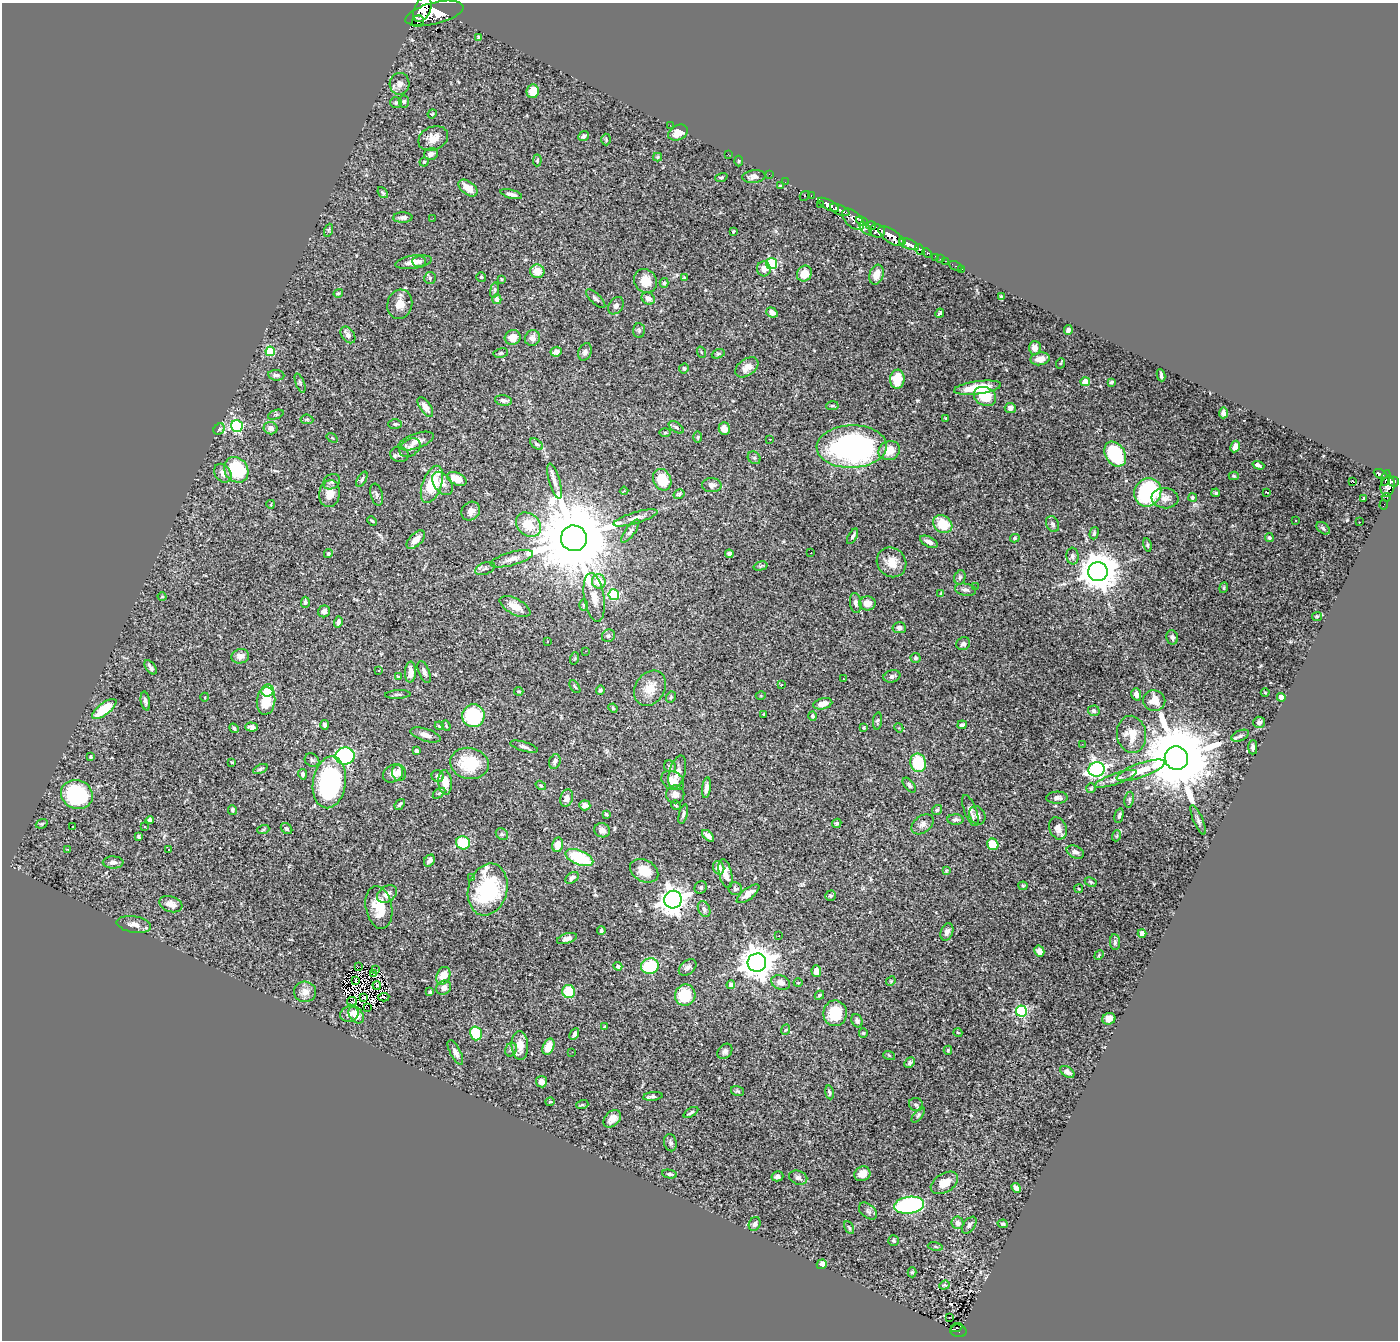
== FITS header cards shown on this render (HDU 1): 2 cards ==
NAXIS1  =                 1396
NAXIS2  =                 1338

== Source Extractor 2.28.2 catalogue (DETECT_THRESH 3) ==
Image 1396 x 1338 px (HDU 1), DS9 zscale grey, 1 PNG px = 1 image px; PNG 1400 x 1342 px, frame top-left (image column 1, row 1338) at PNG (2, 3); each listed source drawn as its Kron ellipse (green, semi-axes under 4 px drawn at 4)
Background 1.1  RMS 0.025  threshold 0.0745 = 3 sigma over >= 5 px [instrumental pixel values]
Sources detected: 430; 1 with non-positive FLUX_AUTO (blend fragments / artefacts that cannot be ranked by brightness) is neither listed nor drawn; the other 429 listed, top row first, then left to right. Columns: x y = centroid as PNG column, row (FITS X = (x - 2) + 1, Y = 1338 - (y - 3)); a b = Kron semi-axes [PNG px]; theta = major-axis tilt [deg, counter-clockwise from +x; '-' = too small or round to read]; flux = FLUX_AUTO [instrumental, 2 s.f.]
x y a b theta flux
422 9 13 8 67 3200
434 13 30 10 14 6000
418 21 6 5 - 290
479 37 4 4 - 3.1
399 84 11 10 - 9.3
533 91 7 6 - 30
404 101 6 5 - 2.8
396 103 6 5 - 3.2
432 114 5 3 - 1.7
670 125 2 2 - 4.4
678 133 10 7 26 19
583 136 6 4 39 3.5
433 138 15 11 24 17
606 140 6 4 -88 2.7
431 154 7 6 - 6.7
728 154 2 2 - 5.1
658 157 4 4 - 1.9
537 160 6 4 88 2.3
739 161 5 3 - 1.5
424 162 4 4 - 2.1
769 174 2 2 - 13
721 177 6 4 18 2.2
754 177 11 6 6 6.7
785 182 2 2 - 2.6
780 186 3 3 - 1.9
468 188 11 6 -39 18
383 193 6 4 -50 2.5
511 194 11 4 -15 6.8
811 195 3 2 - 31
805 196 5 3 - 96
820 205 2 2 - 14
828 205 12 5 -29 1800
840 210 10 5 -25 1300
403 218 10 5 1 5.4
433 218 3 2 - 1.4
853 219 13 7 -44 990
862 221 6 4 -25 690
871 225 5 4 - 300
866 229 8 3 -47 150
329 230 6 4 71 2.6
733 231 3 3 - 1.6
877 231 8 6 -13 1100
891 236 14 6 -35 2100
902 242 3 2 - 240
909 244 10 5 -21 1800
920 249 6 3 -54 360
927 253 5 3 - 150
935 257 4 3 - 82
940 259 2 2 - 11
419 261 7 5 -4 5.3
946 261 3 2 - 24
414 262 18 6 8 15
771 264 5 5 - 160
956 266 7 3 -25 31
764 269 7 7 - 9.7
962 269 2 2 - 6.5
537 271 7 6 - 20
804 274 8 7 - 21
876 275 10 7 71 18
481 277 5 5 - 2.5
684 277 3 3 - 1.4
430 278 6 6 - 3.2
501 279 4 2 - 1.3
645 281 12 11 - 23
664 283 5 4 - 2.8
494 290 8 4 81 2.8
338 293 5 4 - 2.2
1001 297 4 2 - 2.2
497 299 5 4 - 7.7
596 299 12 5 -44 4.2
648 299 7 5 -32 10
400 304 15 12 74 17
616 306 9 6 56 6.1
772 312 6 4 -37 7.7
940 313 5 3 - 3.2
1068 330 5 4 - 5.1
639 331 7 5 -87 3.8
348 335 9 6 -52 8.8
513 337 8 7 - 17
532 338 8 7 - 8.8
1035 348 7 6 - 12
270 351 5 4 - 67
556 352 6 4 27 7.5
585 352 9 6 69 5.7
701 352 5 3 - 1.5
501 353 7 5 11 3
718 354 7 4 19 2.6
1040 359 9 6 11 15
1061 363 5 3 - 1.6
747 367 13 8 34 14
684 368 5 5 - 3.8
276 375 8 5 -6 4.7
1161 375 6 2 -81 3.5
897 379 9 7 84 43
1085 382 4 4 - 28
1111 382 4 3 - 2.5
300 383 10 4 -69 3.4
978 388 24 6 7 47
985 396 12 9 -27 43
503 400 8 5 -9 5.7
832 406 6 4 4 2.4
425 407 11 5 -57 13
1010 408 5 5 - 6.4
1223 413 5 4 - 5.4
276 415 8 2 21 1.8
945 418 4 2 - 1.3
307 419 6 4 -6 2.6
395 424 7 4 -2 2.8
237 426 6 5 - 190
676 427 8 4 -34 3.6
271 428 7 6 - 7.7
219 429 6 5 - 2.9
724 429 6 5 - 14
665 432 6 4 1 2
698 437 5 3 - 2.1
332 438 6 3 -35 1.5
770 439 3 2 - 4.6
416 441 18 7 19 14
536 444 7 4 -37 3.2
852 446 35 21 2 440
1235 447 6 4 62 7.9
410 448 11 8 35 9.1
889 451 11 9 23 26
399 454 9 7 -13 4.9
1115 454 13 9 -58 120
754 458 7 6 - 3.7
1258 465 6 3 -18 4.8
236 470 13 11 -55 110
223 473 10 8 -53 11
1381 474 7 3 -26 240
1234 476 5 4 - 1.9
1386 478 8 3 73 350
362 479 8 4 60 3.2
457 479 10 6 -26 26
662 480 11 8 -64 46
554 481 18 5 -74 9.9
332 482 9 7 33 5.4
1353 482 4 2 - 7
1393 482 5 5 - 500
442 483 13 8 -53 11
432 484 19 9 70 68
712 485 10 7 -1 7.4
1388 486 10 7 81 770
624 491 4 3 - 1.3
1148 492 14 13 - 180
1267 492 3 2 - 1.6
1216 493 4 3 - 2.8
330 494 13 10 80 18
679 494 6 5 - 3
377 495 11 6 -76 4.9
1193 497 4 4 - 2.6
1386 497 5 4 - 63
1165 498 13 10 -6 12
1364 499 3 3 - 1.9
271 504 4 2 - 1.1
1384 505 5 2 - 18
471 511 10 8 47 13
635 518 23 5 17 11
1295 520 3 2 - 1.6
372 521 5 3 - 2
1359 522 3 2 - 1.2
943 524 10 8 -37 48
1053 524 8 6 -65 4.7
528 525 14 11 -43 39
1323 528 8 5 -39 3.5
630 531 14 5 54 5.6
1094 533 6 3 75 3.1
853 536 8 3 60 4.3
574 538 13 13 - 31000
1015 538 5 4 - 2.3
1269 538 4 4 - 2.9
416 540 11 6 45 15
929 542 9 5 -27 7.4
1147 545 7 4 -77 2.5
811 553 3 2 - 1.2
328 554 4 4 - 3.2
729 554 4 4 - 3.6
1073 556 8 6 -86 5.1
512 559 22 6 15 13
892 562 15 14 - 24
760 566 7 4 16 2.6
485 568 10 5 21 4.4
1098 572 9 9 - 4300
960 577 7 5 74 3.4
599 581 7 6 - 35
975 587 2 2 - 2.2
1224 588 5 4 - 2.2
966 590 10 6 -10 5.7
941 593 4 3 - 2.2
614 595 5 5 - 110
162 597 4 3 - 1.4
594 597 24 10 -81 22
305 602 5 4 - 3.6
856 603 10 5 -82 5.3
867 603 8 7 - 14
583 605 6 4 -90 2.3
515 607 17 8 -28 20
324 611 6 6 - 6.5
1317 616 5 4 - 1.9
338 622 6 4 74 5.5
899 628 7 5 -6 5.4
608 636 7 6 - 3.8
1172 637 7 6 - 5
547 642 3 3 - 4.1
963 644 7 6 - 5
585 651 2 2 - 1.1
240 656 9 7 13 9.2
575 658 6 4 72 2.1
915 658 5 5 - 4
150 667 8 4 -54 6.1
379 670 3 3 - 1.5
410 672 10 5 87 12
424 672 11 5 -68 5.8
892 676 8 6 17 5.3
398 677 4 3 - 2.6
844 679 2 2 - 0.93
781 685 3 3 - 1.4
575 687 7 3 -54 2.2
650 688 19 14 57 26
600 690 5 4 - 3.4
267 691 6 6 - 51
519 691 5 3 - 1.9
1265 693 4 3 - 1.3
398 694 13 3 2 3.4
1136 694 6 4 -72 6.3
761 696 5 3 - 1.6
205 697 4 3 - 1.3
671 697 6 4 62 2.4
1281 697 4 4 - 18
145 701 9 4 -81 4.8
266 701 14 9 83 40
1154 701 11 10 - 22
823 704 10 5 14 13
613 708 4 4 - 2.1
104 709 15 6 38 46
1094 711 6 5 - 4.7
764 714 3 3 - 2
473 716 11 11 - 120
813 716 4 4 - 3.5
877 721 8 4 84 3.1
1259 722 6 5 - 4.4
325 725 5 4 - 3.9
962 725 5 3 - 3.6
439 726 4 3 - 1.8
446 726 5 3 - 1.7
251 727 6 4 -3 4.7
864 727 3 2 - 1.7
234 728 5 4 - 3.4
899 728 5 4 - 1.6
1132 734 19 14 -82 28
426 735 16 6 -17 10
1240 736 9 5 23 4.6
1082 744 3 2 - 1.8
524 747 14 5 -16 5.2
1253 747 7 4 89 4.7
416 751 4 3 - 3.4
345 756 10 8 7 190
91 757 3 3 - 2.3
1176 758 12 11 - 23000
312 760 8 6 -39 3.5
555 761 7 5 73 5.2
232 762 3 2 - 1.5
469 763 19 15 -10 63
918 763 9 8 - 76
670 766 6 5 - 3.3
260 769 8 4 25 3
1097 769 8 7 - 470
1141 770 25 7 19 28
677 772 17 8 74 11
393 773 10 8 29 19
399 773 8 6 -75 7.4
303 774 5 4 - 3.5
438 776 6 6 - 5.6
1116 779 22 5 19 10
673 780 12 9 -28 14
329 782 26 16 81 270
445 782 12 6 -85 20
541 785 6 4 -34 1.9
909 785 9 5 -51 4
706 788 10 4 83 8.6
1091 788 5 5 - 2.5
439 793 7 3 36 2.5
77 794 16 14 -20 180
675 794 9 9 - 8.8
567 798 9 6 72 8.9
1057 798 11 6 1 7.8
1129 800 8 4 81 2.9
400 804 6 4 50 2.9
585 805 5 5 - 8.9
676 805 5 3 - 2
232 810 5 4 - 3.5
937 810 5 4 - 2.6
970 811 16 6 -69 8.8
606 814 3 3 - 2.4
683 814 10 4 75 4.4
977 815 9 7 -60 6.5
1119 816 8 4 77 3.1
150 820 4 4 - 4.9
955 820 8 5 -1 4.9
1198 820 16 4 -67 5.6
837 823 5 4 - 2.7
42 824 6 4 20 2.1
923 824 12 8 38 8.6
73 827 3 2 - 4.7
145 827 3 3 - 4.3
1058 828 11 8 -69 11
287 829 6 5 - 3
263 830 6 4 19 2
602 830 8 7 - 6.8
502 834 7 5 -43 3.3
708 836 7 4 -43 7
1116 836 5 3 - 1.7
139 837 3 3 - 2.9
463 843 7 6 - 60
993 844 6 5 - 43
558 845 7 5 75 15
68 849 3 2 - 1.2
168 850 3 2 - 3
1075 852 9 6 -25 7.9
579 858 15 7 -22 93
429 861 6 5 - 5.8
113 862 10 6 -1 6.2
719 868 7 5 -74 12
946 870 4 3 - 1.8
644 871 15 11 -28 32
725 873 15 6 -77 14
472 878 2 2 - 4.3
572 878 7 5 35 4.4
1091 882 6 4 -28 2.7
1023 886 4 4 - 1.8
701 887 6 6 - 3.2
735 889 7 6 - 3.1
1079 889 4 4 - 2
488 890 26 19 75 160
387 894 11 8 35 13
748 894 13 5 37 13
830 896 5 5 - 3.1
673 900 9 8 - 1700
171 904 12 7 -19 12
379 907 22 13 -79 36
704 909 8 6 -65 5
134 924 17 8 -9 12
601 931 4 4 - 2.4
947 932 9 6 68 6.1
1142 933 4 4 - 20
779 936 3 2 - 2.9
567 938 10 5 16 6.1
1115 942 8 5 -85 3.9
1039 951 5 5 - 11
1099 955 5 3 - 1.8
757 963 9 9 - 3200
618 966 4 4 - 4.1
650 966 9 8 - 97
358 967 2 2 - 2.2
688 967 10 6 39 6.2
375 970 3 2 - 1.8
816 971 6 4 -86 9.5
374 974 3 2 - 1.1
443 976 9 6 66 26
355 981 4 2 - 1.3
891 981 5 4 - 1.6
781 983 10 7 -17 10
798 983 4 3 - 1.2
377 985 4 2 - 2.1
731 985 4 4 - 7.9
444 988 8 6 40 9.9
569 991 7 6 - 46
305 992 11 10 - 12
430 992 3 3 - 2.4
685 995 11 10 - 63
819 995 5 3 - 2.4
384 997 6 2 4 3.2
364 998 3 2 - 0.75
352 1001 5 3 - 0.73
368 1007 2 2 - 68
1021 1011 5 5 - 180
835 1013 13 11 90 52
349 1014 9 8 - 8.5
356 1015 9 6 -51 22
1109 1019 6 6 - 12
857 1021 7 5 -62 4.7
605 1026 4 3 - 1.7
785 1030 5 3 - 1.6
476 1033 7 6 - 54
863 1033 4 4 - 1.8
958 1033 4 3 - 1.4
574 1034 6 3 60 5.5
520 1045 14 8 -86 21
548 1047 8 5 66 23
511 1050 7 5 66 4.1
948 1050 4 4 - 2.1
725 1051 8 6 49 5.1
455 1052 13 5 -63 8.2
572 1052 2 2 - 0.7
889 1055 6 3 -20 1.8
910 1063 6 4 47 3.3
1067 1072 8 5 -34 6.5
541 1082 6 5 - 11
737 1091 7 5 -17 3
829 1092 7 3 -80 2.5
653 1096 10 4 6 4.3
550 1102 4 4 - 2
916 1104 7 6 - 3.9
582 1105 6 4 18 2.1
691 1112 8 3 32 3
918 1115 9 4 51 3.1
612 1119 10 7 44 13
670 1143 8 6 -77 4.6
669 1174 7 4 -9 3.2
862 1174 8 7 - 14
777 1176 6 5 - 5.2
798 1178 9 6 -20 6
944 1183 15 9 32 25
1016 1188 5 4 - 7
909 1205 15 8 8 270
868 1211 10 6 -40 4.8
958 1223 6 6 - 8.2
755 1224 7 5 65 4.3
1003 1224 5 3 - 2.3
969 1225 10 5 54 5
849 1228 7 4 -63 2.2
894 1241 5 5 - 2.5
935 1247 8 3 -10 2
822 1264 5 4 - 12
912 1272 5 4 - 2.4
944 1285 5 4 - 2.3
949 1318 3 2 - 6.9
957 1328 6 3 26 28
958 1331 8 6 -12 110
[1 non-positive-flux detection neither listed nor drawn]